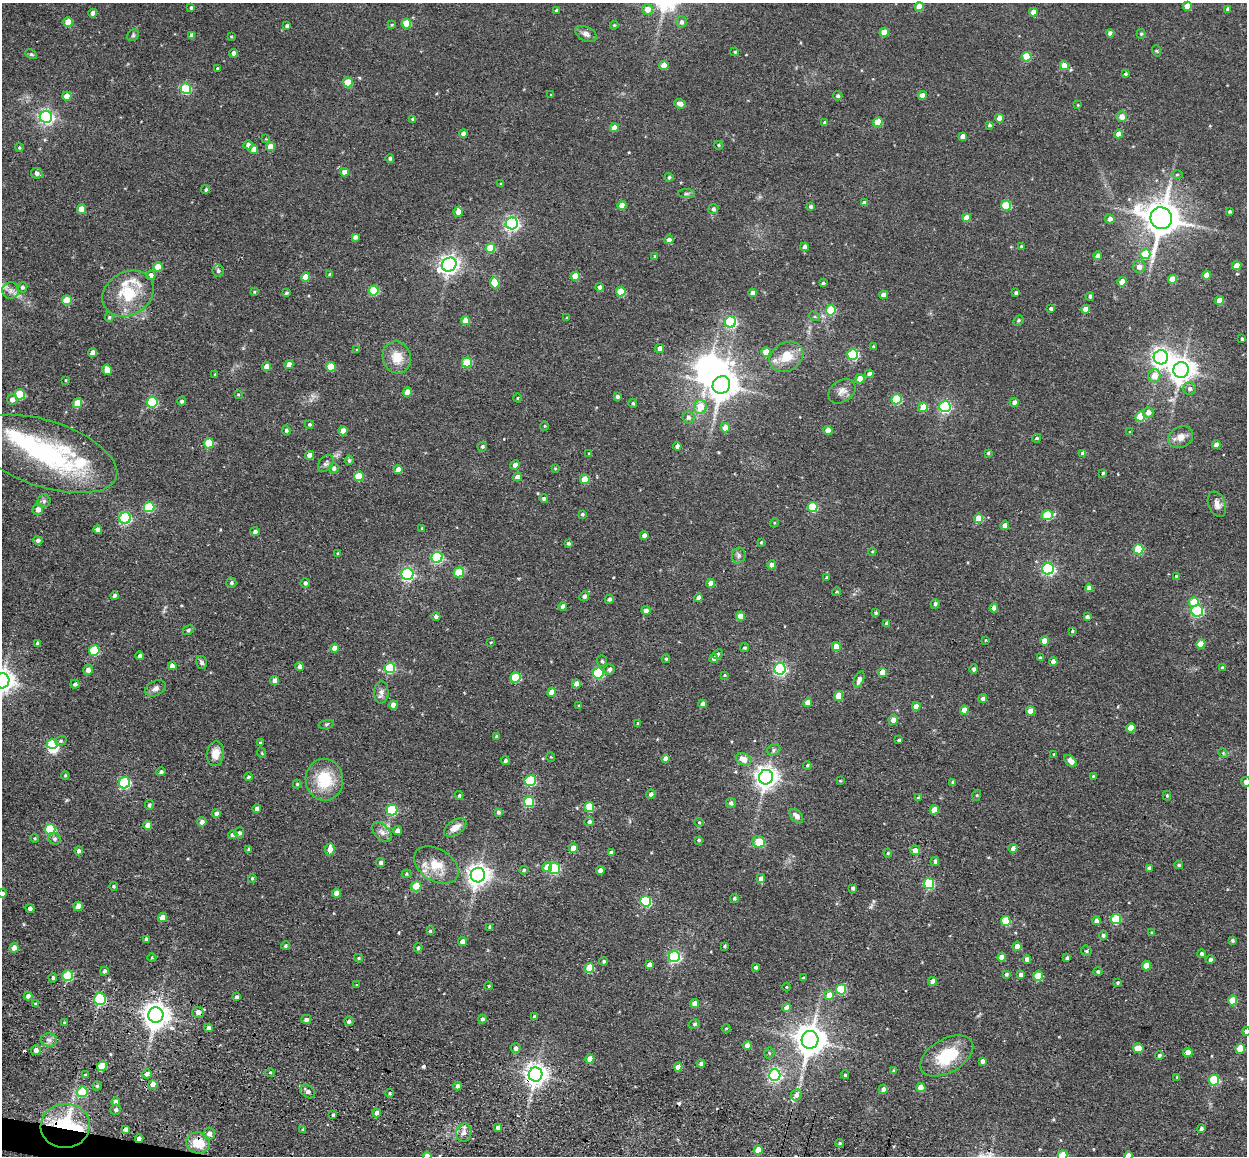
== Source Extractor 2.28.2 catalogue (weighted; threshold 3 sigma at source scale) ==
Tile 7 of 4 x 4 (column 3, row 2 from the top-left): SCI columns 2574-3818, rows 2559-3712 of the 5224 x 5246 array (HDU 1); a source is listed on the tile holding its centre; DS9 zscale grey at full resolution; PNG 1249 x 1158 px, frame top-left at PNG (2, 3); each listed source drawn as its Kron ellipse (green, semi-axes under 4 px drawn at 4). Shown black and unused: <1% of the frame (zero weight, under 3 of 4 exposures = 9% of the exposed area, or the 3 px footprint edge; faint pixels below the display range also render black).
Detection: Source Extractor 2.28.2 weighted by HDU 2 'WHT'; one run over the whole footprint, this tile lists its part. Background 0.0665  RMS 0.0085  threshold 0.038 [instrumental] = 3 sigma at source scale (4.5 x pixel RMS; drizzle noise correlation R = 1.50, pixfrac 1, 0.05/0.05 arcsec/px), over >= 5 px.
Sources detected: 508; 3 inside a brighter object's white glare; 3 cosmic-ray / hot-pixel residue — neither listed nor drawn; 7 inside a brighter listed object's ellipse — not listed separately; the other 495 listed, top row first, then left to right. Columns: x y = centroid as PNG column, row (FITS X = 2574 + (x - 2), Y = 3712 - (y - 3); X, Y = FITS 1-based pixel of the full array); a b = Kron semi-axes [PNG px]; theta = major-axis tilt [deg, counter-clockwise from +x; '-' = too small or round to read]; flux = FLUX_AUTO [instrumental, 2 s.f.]
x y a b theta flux
1187 6 4 4 - 12
919 7 4 4 - 12
191 8 3 3 - 1.4
647 9 5 5 - 7.9
1228 9 4 3 - 2.7
557 10 3 3 - 1.8
1033 12 4 4 - 7.2
93 13 4 4 - 4.8
68 22 5 4 - 16
681 22 5 5 - 3.1
406 24 5 5 - 22
392 25 4 3 - 0.82
614 25 4 4 - 0.79
287 26 4 4 - 2.2
884 32 4 4 - 14
1110 33 4 4 - 3.5
586 34 11 7 -27 3.7
1141 34 5 4 - 1.2
133 35 6 5 - 1.5
192 35 4 4 - 3
231 36 4 2 - 0.61
1157 51 6 3 -70 0.88
735 52 4 3 - 1
234 53 4 4 - 3.6
31 54 6 4 -29 1.2
1026 57 5 5 - 26
664 65 4 4 - 12
1064 66 4 4 - 11
217 68 3 3 - 0.82
1125 74 4 4 - 1.3
348 82 5 5 - 20
186 89 5 5 - 51
551 95 3 2 - 0.73
922 95 4 4 - 7
67 96 4 4 - 10
838 96 4 4 - 1.7
680 104 6 4 -20 4.4
1078 105 3 3 - 0.57
1121 116 5 5 - 6.3
46 117 6 6 - 200
999 118 4 4 - 7.8
413 119 4 3 - 1.4
878 122 5 4 - 19
825 123 3 3 - 2.3
989 125 3 3 - 1.5
614 128 4 4 - 7.7
463 134 4 4 - 3.4
1118 134 4 4 - 6
963 136 4 4 - 5.1
266 139 4 4 - 0.66
248 145 4 4 - 3.2
719 145 5 4 - 1
19 147 4 3 - 0.91
270 147 4 4 - 9.9
254 149 4 4 - 6
390 158 4 4 - 1.4
344 172 4 4 - 6.4
37 173 6 5 - 3.4
1177 174 5 3 - 0.98
669 177 4 4 - 1.7
501 184 4 4 - 2.1
206 189 4 4 - 1.2
686 194 8 4 0 1.5
864 203 4 4 - 4.2
622 205 4 4 - 8.8
1006 205 5 5 - 34
811 206 4 4 - 1.6
81 209 5 4 - 9.7
713 209 5 5 - 2.3
458 212 5 4 - 4.8
1229 212 3 3 - 1.2
966 218 4 4 - 8.1
1161 218 11 10 - 2000
1110 219 5 4 - 4.1
512 223 6 6 - 180
355 237 4 4 - 3.2
669 240 4 4 - 4.4
1021 246 3 3 - 0.87
805 247 4 4 - 3.8
490 248 5 5 - 24
1145 254 5 5 - 26
655 256 3 3 - 1.2
1098 256 4 4 - 4.7
449 265 7 6 - 410
1237 266 4 4 - 10
158 267 5 4 - 13
1139 267 6 6 - 4.9
218 271 6 5 - 1.7
151 275 5 4 - 4.8
330 275 3 3 - 1.7
1207 275 4 4 - 7.6
575 276 4 4 - 15
305 277 4 4 - 11
1172 279 4 4 - 13
1122 282 4 4 - 11
495 283 5 4 - 19
823 283 4 3 - 1.6
22 287 5 5 - 1.8
600 287 4 4 - 2.7
374 290 5 5 - 38
10 291 8 8 - 4.2
254 292 4 3 - 0.74
621 292 5 4 - 20
128 293 27 21 30 35
286 293 3 3 - 1.1
753 293 4 4 - 4.9
1016 293 3 3 - 1.7
883 295 4 4 - 7.3
1090 296 4 4 - 1.6
67 300 5 5 - 18
1219 300 4 4 - 8.5
1051 308 4 3 - 1.7
1085 309 4 4 - 7.9
831 310 5 5 - 32
814 316 6 3 -31 1.1
109 317 5 4 - 1.2
567 318 4 3 - 0.83
465 320 4 4 - 10
1018 320 5 4 - 1.2
730 322 5 5 - 100
1242 339 3 3 - 1.2
874 346 3 3 - 1
659 348 4 4 - 3.2
357 350 3 3 - 0.77
766 352 5 4 - 16
93 353 4 4 - 5.8
853 354 5 5 - 70
397 357 16 14 -70 14
786 357 18 14 31 16
1161 357 7 7 - 350
467 362 5 5 - 32
289 364 4 4 - 6.9
267 366 4 4 - 6.6
331 367 5 5 - 19
107 370 5 4 - 9.1
1181 370 8 7 - 780
215 374 3 2 - 0.74
869 374 4 4 - 3.8
1154 376 6 6 - 9.7
860 379 4 4 - 14
65 380 4 2 - 0.63
721 385 9 8 - 1200
1190 388 6 6 - 2.7
842 391 15 11 35 5.7
407 392 4 4 - 11
20 394 5 5 - 34
238 394 4 3 - 0.72
617 396 4 4 - 2
517 398 4 3 - 0.69
896 399 5 5 - 41
12 400 5 5 - 4.3
182 401 4 4 - 1.8
152 402 5 5 - 55
1014 402 4 4 - 3.3
77 403 5 4 - 18
633 403 4 4 - 1.4
945 406 5 5 - 110
700 407 7 6 - 13
923 407 5 4 - 15
1148 412 5 5 - 5.3
688 417 6 6 - 2.8
1140 417 5 5 - 26
309 424 4 4 - 1.1
544 426 5 3 - 0.64
725 428 5 5 - 7.2
286 430 5 4 - 1.7
343 431 4 4 - 9.3
828 431 4 4 - 9.5
1130 432 4 4 - 0.89
1181 437 13 10 30 7.2
1037 438 4 3 - 1.2
209 443 5 5 - 30
1216 445 4 4 - 5
677 446 4 4 - 3.5
482 447 5 4 - 1.5
988 453 3 3 - 1
1083 453 4 4 - 4.8
45 454 75 33 -18 130
589 454 4 4 - 0.93
310 455 4 4 - 7.8
349 460 5 4 - 1.4
326 463 9 6 51 2.4
515 465 5 4 - 3.9
334 468 5 5 - 2.9
555 468 4 3 - 0.75
398 470 4 4 - 7.9
1103 473 3 3 - 1.1
359 476 5 5 - 26
517 477 4 4 - 5.1
585 479 5 4 - 17
544 499 4 4 - 2.2
44 501 6 6 - 2.2
1217 504 13 8 -67 5.5
149 507 5 5 - 47
813 507 5 5 - 40
38 509 5 5 - 4.9
582 514 4 4 - 1.3
1047 515 5 5 - 37
125 518 6 5 - 110
978 518 4 4 - 13
774 523 5 3 - 0.81
1005 525 4 4 - 6.1
422 528 4 3 - 0.86
98 530 4 4 - 4.2
255 532 4 4 - 2.5
644 536 4 4 - 4.5
38 540 5 4 - 2
761 542 4 3 - 0.81
568 543 4 4 - 1.7
1138 549 5 5 - 34
872 552 4 3 - 0.79
338 554 4 4 - 1.4
739 556 8 7 - 2.3
437 557 5 5 - 81
772 565 4 4 - 8.1
1048 569 6 5 - 140
459 572 5 5 - 28
407 574 6 6 - 130
1176 576 3 3 - 0.61
827 577 4 4 - 0.91
231 583 5 5 - 1.9
305 583 5 4 - 1.8
711 583 4 4 - 7.9
1089 588 4 4 - 3.8
836 592 4 3 - 0.9
114 596 4 4 - 2.4
584 596 5 4 - 2.6
699 598 4 4 - 4.7
609 599 5 4 - 2
1194 602 5 5 - 19
935 604 4 4 - 2.3
563 606 4 4 - 5
994 608 4 4 - 6.5
646 611 4 4 - 4.2
1197 611 6 5 - 93
876 613 4 4 - 1.5
436 616 4 4 - 2
740 616 4 4 - 11
1087 617 4 4 - 2.6
887 623 4 4 - 3
188 630 6 4 27 1.3
1072 631 3 3 - 0.84
986 640 4 3 - 0.58
1044 641 4 4 - 10
491 642 4 2 - 0.62
38 643 4 4 - 2
1201 644 5 4 - 13
836 646 4 4 - 9.1
745 647 4 4 - 1.4
335 648 4 4 - 7.6
94 650 5 5 - 46
717 654 6 4 43 1.5
139 656 4 4 - 2.2
714 658 4 4 - 3.2
1040 658 3 3 - 1.4
666 659 4 4 - 1.2
602 661 5 5 - 1.4
201 662 6 5 - 2
1053 662 4 4 - 4.1
172 666 4 4 - 4.5
300 667 4 4 - 3.4
390 668 5 5 - 50
1222 668 4 3 - 1.4
609 669 5 5 - 2.3
780 669 6 5 - 130
974 669 4 4 - 2.4
88 670 5 5 - 4
882 672 4 4 - 9.2
598 673 5 5 - 68
724 675 3 2 - 0.78
516 677 5 5 - 40
859 679 8 4 69 4.1
2 681 8 7 - 740
275 681 4 4 - 5.2
75 684 4 4 - 2.1
576 684 4 4 - 5.3
156 688 11 7 25 3.5
381 692 11 7 87 3.8
552 692 4 4 - 9.8
839 696 5 4 - 16
983 698 4 4 - 2.6
808 702 4 4 - 8.5
703 704 4 4 - 5
393 705 4 4 - 5
579 706 4 3 - 0.71
916 706 4 4 - 8.4
964 710 4 4 - 8.3
1030 711 4 4 - 11
893 720 5 4 - 5.4
326 724 8 4 9 1.3
638 724 3 3 - 1
1131 728 5 4 - 14
497 737 4 4 - 1.8
899 740 3 3 - 1.6
61 741 6 4 20 1.3
260 742 3 3 - 0.81
52 744 5 4 - 46
774 750 7 5 25 1.8
262 753 5 3 - 0.8
1223 753 5 4 - 1.1
215 754 12 8 82 8.8
1054 754 4 3 - 0.63
551 757 5 3 - 0.69
665 758 4 4 - 6.6
744 759 8 5 -22 9.7
505 760 4 4 - 1.8
1071 761 7 5 -43 5.6
807 765 4 3 - 0.98
161 772 4 4 - 2
65 775 4 3 - 0.97
1093 776 4 3 - 0.91
248 777 4 4 - 1.4
766 777 7 7 - 580
324 780 21 18 -84 32
530 781 6 5 - 65
840 781 4 2 - 0.6
953 782 4 3 - 1.5
1246 782 5 5 - 3.7
124 783 6 5 - 95
297 784 4 4 - 1.1
651 794 5 4 - 2.8
459 795 4 3 - 1.3
977 795 5 3 - 0.76
1167 796 5 4 - 1
918 798 4 3 - 0.94
529 802 5 5 - 47
731 803 5 5 - 2.6
149 805 5 4 - 1.5
589 807 5 5 - 24
257 809 4 4 - 3.6
392 810 5 5 - 61
934 810 4 4 - 13
498 812 4 4 - 2.2
216 813 4 4 - 2.8
796 816 8 5 -48 4.9
589 821 5 4 - 2.5
202 822 4 4 - 3.4
699 822 4 4 - 0.97
148 825 4 4 - 7.1
455 827 13 7 34 7.3
50 829 5 5 - 50
397 830 4 4 - 3.6
382 832 12 7 -46 4.3
239 833 5 5 - 2.2
233 835 4 4 - 5.9
35 838 4 4 - 0.87
54 839 6 5 - 2.1
699 840 4 3 - 1.4
758 842 6 5 - 20
573 848 4 4 - 10
1013 848 5 4 - 3.8
249 849 4 3 - 1.6
330 849 6 4 83 8.4
915 850 5 5 - 7.8
79 851 4 4 - 2.7
611 852 4 4 - 2.7
888 853 4 4 - 1
935 861 4 4 - 1.9
381 863 4 4 - 2.5
436 865 24 16 -32 20
1179 865 4 3 - 1.2
547 867 5 5 - 13
554 868 6 5 - 48
1149 868 4 4 - 3.4
524 870 5 4 - 1.3
600 870 4 4 - 4.8
407 874 5 4 - 1
478 875 7 7 - 570
252 878 4 3 - 0.92
761 878 4 4 - 4.2
929 884 5 5 - 52
113 886 4 4 - 1.1
416 886 5 5 - 22
853 888 4 3 - 2.3
337 893 4 4 - 6.9
2 894 4 4 - 3.8
734 898 4 4 - 1.3
646 901 5 5 - 66
78 906 5 4 - 9.6
30 908 4 4 - 2.4
162 917 5 4 - 7.8
1116 919 5 5 - 40
1006 921 5 5 - 26
1096 921 4 4 - 4.2
490 927 4 4 - 2.3
430 931 4 4 - 0.98
1152 932 4 3 - 0.92
1103 935 4 4 - 1.6
146 939 4 3 - 1.5
1232 940 4 3 - 1.5
462 941 5 4 - 4.3
285 946 4 4 - 1.3
725 946 4 3 - 1.1
1017 946 5 4 - 5.1
14 948 5 4 - 5.9
418 948 4 4 - 1.3
1086 951 6 5 - 1.3
1202 954 4 4 - 2.5
674 957 5 5 - 110
1002 957 4 4 - 7.9
152 958 4 3 - 0.67
358 958 4 4 - 0.91
1067 958 4 4 - 1.5
1027 959 4 4 - 3.4
1210 960 4 4 - 2.1
604 961 4 3 - 1.3
649 965 4 4 - 4.3
1146 966 5 4 - 9.1
756 967 4 3 - 1.9
589 968 5 4 - 22
104 971 4 4 - 2.1
1098 972 4 4 - 1.8
1006 974 4 3 - 1.8
1021 975 4 4 - 3.1
68 976 5 5 - 49
1038 976 5 5 - 24
53 978 5 4 - 1.7
803 978 4 3 - 1
933 981 4 4 - 6.4
1117 983 4 4 - 1.1
357 985 3 3 - 0.93
489 986 4 3 - 0.7
787 987 4 3 - 0.71
841 989 5 5 - 38
829 995 5 5 - 10
28 996 4 4 - 4.5
237 997 4 4 - 2.1
100 999 6 6 - 73
1233 1000 5 4 - 17
35 1004 4 3 - 0.99
695 1004 4 4 - 5.6
787 1008 4 4 - 5.7
198 1012 5 5 - 4.5
156 1015 7 7 - 860
534 1017 4 3 - 2.2
306 1019 5 4 - 2.9
482 1019 4 4 - 1.8
349 1021 5 4 - 2.6
64 1022 2 2 - 0.71
694 1024 6 4 16 1.3
208 1028 4 3 - 3
726 1028 4 4 - 0.84
1246 1031 4 4 - 2.1
49 1040 8 6 -1 3
810 1040 9 8 - 1300
747 1046 4 4 - 6.1
516 1048 5 5 - 3.2
1138 1048 5 5 - 12
1240 1048 5 4 - 19
36 1050 5 5 - 3.9
1188 1052 4 4 - 10
769 1053 5 5 - 1.2
1159 1055 4 4 - 1.5
947 1056 29 17 30 36
590 1059 4 4 - 8.8
982 1061 4 4 - 2.8
701 1064 4 4 - 2.3
102 1066 5 4 - 19
678 1067 4 4 - 8.5
894 1071 4 4 - 1.7
270 1072 4 3 - 0.71
147 1074 4 4 - 3.3
85 1075 4 3 - 0.89
535 1075 7 7 - 610
775 1075 6 6 - 140
845 1075 4 4 - 1.3
1177 1077 4 3 - 0.91
1214 1080 5 5 - 41
153 1084 4 4 - 8.5
97 1086 4 4 - 1.1
458 1086 4 4 - 3.5
921 1088 4 4 - 13
883 1089 5 4 - 3.6
308 1091 8 6 -37 3.8
82 1092 5 5 - 35
389 1093 4 3 - 0.78
796 1095 6 5 - 3.4
116 1102 4 4 - 4.7
116 1110 5 5 - 1.7
377 1113 4 4 - 5.4
333 1115 3 3 - 1.4
65 1126 24 22 5 85
498 1128 4 4 - 3.2
125 1129 4 4 - 2.8
1201 1129 4 4 - 2.2
303 1130 4 3 - 1.7
464 1133 9 7 76 4
209 1134 6 6 - 4.3
139 1139 4 4 - 4
198 1143 12 10 -13 18
840 1143 4 3 - 1.2
758 1150 5 4 - 13
1063 1155 5 5 - 22
427 1156 4 4 - 7
1128 1156 4 4 - 7
Overlapping masked pixels (flux is a lower limit): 9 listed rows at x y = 1161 218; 10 291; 100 999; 198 1012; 102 1066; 535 1075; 65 1126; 139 1139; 198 1143
Isophote crosses this tile's border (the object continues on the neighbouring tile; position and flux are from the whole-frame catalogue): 7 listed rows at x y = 2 681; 1246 782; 2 894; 1246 1031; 1063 1155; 427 1156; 1128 1156